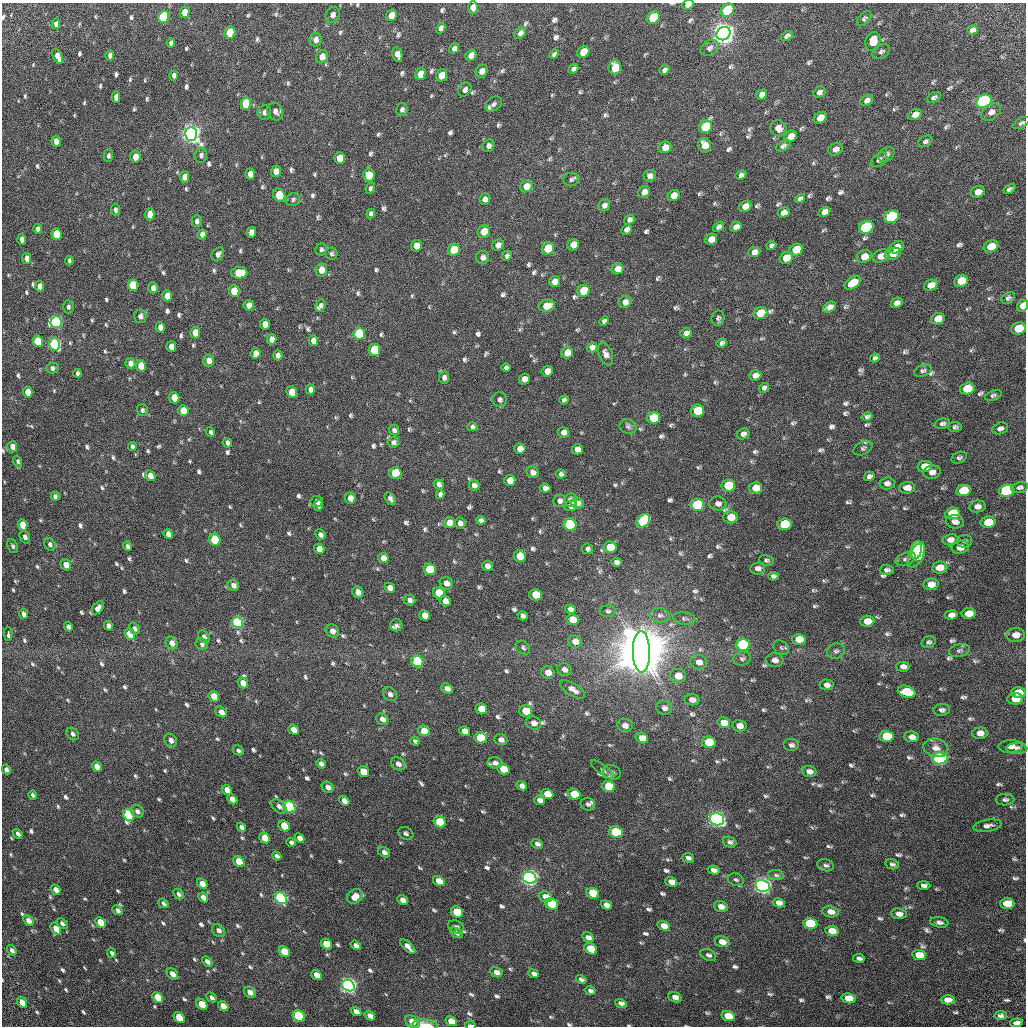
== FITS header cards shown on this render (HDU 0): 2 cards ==
NAXIS1  =                 1024 / Required FITS header
NAXIS2  =                 1024 / Required FITS header

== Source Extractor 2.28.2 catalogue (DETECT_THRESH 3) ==
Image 1024 x 1024 px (HDU 0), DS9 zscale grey, 1 PNG px = 1 image px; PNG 1028 x 1028 px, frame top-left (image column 1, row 1024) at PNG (2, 3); each listed source drawn as its Kron ellipse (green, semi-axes under 4 px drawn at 4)
Background 32.7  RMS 2.9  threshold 8.68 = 3 sigma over >= 5 px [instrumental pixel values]
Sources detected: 833; of the 833, the 500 brightest by FLUX_AUTO listed and drawn (333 fainter detections omitted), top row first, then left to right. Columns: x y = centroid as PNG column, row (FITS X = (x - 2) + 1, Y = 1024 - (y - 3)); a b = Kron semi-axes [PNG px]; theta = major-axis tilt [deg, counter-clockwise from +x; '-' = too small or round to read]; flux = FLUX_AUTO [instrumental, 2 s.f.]
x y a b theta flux
688 5 6 4 18 6.9e+02
473 8 6 5 - 9.1e+02
727 10 7 6 - 1.7e+04
185 12 6 5 - 2.3e+03
333 15 8 6 64 9.6e+02
391 15 6 5 - 2.5e+03
163 17 6 5 - 1.6e+04
653 18 7 6 - 8.6e+03
864 19 9 5 47 4.7e+02
56 24 5 4 - 7.1e+02
441 28 5 4 - 7.1e+02
973 30 5 4 - 6.3e+02
230 33 6 5 - 7.5e+03
520 33 6 5 - 7.2e+02
723 34 7 6 - 3.0e+05
787 36 6 4 26 6.0e+02
315 40 7 6 - 1.1e+03
873 41 9 7 72 3.3e+03
171 43 4 4 - 4.5e+02
454 48 5 4 - 6.8e+02
709 48 10 7 36 7.3e+02
881 51 9 6 31 5.6e+02
583 52 6 5 - 3.6e+03
397 54 7 5 -79 1.3e+03
554 54 5 4 - 4.8e+02
110 55 5 4 - 8.7e+02
471 55 6 5 - 1.6e+03
58 56 8 4 -65 1.4e+03
322 57 7 5 61 1.3e+03
615 67 7 6 - 5.5e+03
573 69 5 4 - 5.9e+02
664 70 5 4 - 5.9e+02
482 71 7 5 53 1.0e+03
420 74 6 5 - 2.4e+03
174 75 5 4 - 6.7e+02
442 75 6 5 - 3.7e+03
465 90 8 6 54 7.4e+02
819 92 6 5 - 6.3e+02
762 95 6 4 36 9.5e+02
116 97 5 4 - 1.0e+03
934 97 7 4 27 4.9e+02
867 100 7 5 33 7.8e+02
984 101 8 6 27 5.6e+04
246 104 6 5 - 1.1e+04
493 104 9 6 42 7.2e+02
402 109 6 5 - 6.0e+02
264 112 7 7 - 8.0e+02
275 112 9 7 -65 1.0e+03
991 112 11 7 36 1.2e+03
915 114 7 5 31 1.1e+03
820 118 7 5 35 2.4e+03
1021 123 9 4 30 4.9e+02
705 127 7 6 - 1.2e+04
778 128 8 7 - 1.3e+03
191 134 7 6 - 2.1e+05
791 136 6 5 - 1.7e+03
56 141 5 4 - 1.4e+03
925 141 7 5 29 4.8e+02
705 145 7 6 - 1.9e+03
488 146 6 5 - 6.8e+02
783 146 7 4 29 4.8e+02
665 147 6 5 - 1.4e+03
835 149 7 6 - 1.0e+03
886 154 9 6 38 7.3e+02
201 155 8 6 81 5.7e+02
108 156 6 4 88 5.1e+02
135 157 6 5 - 1.5e+03
339 158 6 5 - 2.7e+03
879 160 9 6 36 6.4e+02
276 171 5 5 - 1.4e+03
250 174 5 5 - 1.6e+03
369 175 6 5 - 4.0e+03
741 175 5 4 - 6.2e+02
650 176 6 6 - 8.4e+02
184 177 5 4 - 1.5e+03
571 180 8 6 8 5.3e+02
526 186 6 5 - 2.1e+03
370 188 6 4 63 4.5e+02
1009 189 6 3 31 4.8e+02
644 192 6 5 - 1.1e+03
978 192 7 5 24 1.4e+03
279 195 7 6 - 7.4e+03
674 195 6 5 - 2.1e+03
800 198 5 4 - 4.7e+02
293 199 7 6 - 5.0e+02
485 199 6 5 - 8.9e+02
604 205 6 5 - 6.8e+02
745 206 6 5 - 1.6e+03
115 210 6 4 -85 5.3e+02
784 212 6 5 - 1.1e+03
824 212 6 4 29 9.6e+02
371 213 5 4 - 5.3e+02
150 214 6 4 -90 1.7e+03
891 217 7 6 - 2.7e+04
629 220 6 4 41 6.7e+02
197 221 6 5 - 6.1e+02
719 227 6 4 37 6.3e+02
736 227 6 4 25 8.8e+02
866 227 7 6 - 2.9e+04
38 229 5 4 - 6.9e+02
627 230 5 4 - 7.0e+02
251 232 5 4 - 1.1e+03
484 232 7 6 - 2.6e+03
56 234 6 5 - 4.9e+03
202 235 5 4 - 9.1e+02
22 239 5 4 - 6.1e+02
711 239 6 5 - 1.9e+03
498 245 6 5 - 1.1e+03
573 245 6 5 - 1.9e+03
771 245 5 4 - 4.5e+02
416 246 6 5 - 1.9e+03
991 246 7 5 22 3.0e+03
896 247 7 5 27 2.3e+03
321 249 6 5 - 4.7e+02
548 249 6 6 - 8.8e+03
454 250 6 6 - 5.0e+03
796 250 7 5 24 4.8e+03
754 252 6 5 - 1.0e+03
218 254 7 5 52 7.4e+02
331 254 6 6 - 4.5e+02
893 254 8 5 22 1.2e+03
507 256 6 4 47 4.9e+02
881 256 9 6 22 1.6e+03
483 257 7 6 - 8.2e+02
864 257 7 6 - 1.9e+03
786 258 7 5 31 2.7e+03
27 259 5 4 - 1.2e+03
69 261 4 3 - 4.6e+02
617 269 6 5 - 1.7e+03
321 270 7 6 - 2.0e+03
239 273 8 6 2 4.7e+03
555 281 6 5 - 1.5e+03
961 281 7 5 24 3.0e+03
853 283 9 5 35 3.6e+03
133 285 6 5 - 1.1e+04
931 285 7 5 22 1.7e+03
39 286 5 4 - 1.0e+03
153 288 5 4 - 8.5e+02
234 291 6 5 - 5.3e+03
583 291 6 6 - 5.5e+03
167 296 5 5 - 2.1e+03
1008 298 7 5 33 5.4e+02
625 302 6 6 - 1.0e+03
897 303 6 4 28 8.6e+02
249 305 5 5 - 1.4e+03
320 305 6 5 - 5.5e+02
547 306 8 6 15 2.7e+03
1023 306 6 5 - 2.1e+03
68 307 6 5 - 5.3e+02
829 307 7 5 30 1.1e+03
761 313 7 6 - 4.8e+03
140 316 7 6 - 7.1e+02
718 318 7 6 - 4.7e+02
938 319 7 5 20 2.7e+03
604 321 5 4 - 4.9e+02
56 322 6 5 - 4.3e+04
265 324 5 5 - 1.9e+03
160 327 5 4 - 1.3e+03
1019 328 7 5 18 5.7e+03
195 333 6 5 - 2.5e+03
359 333 6 5 - 1.7e+04
686 333 6 4 14 7.6e+02
272 339 5 5 - 1.3e+03
313 340 5 5 - 1.2e+03
38 341 6 5 - 5.5e+03
722 343 5 4 - 4.9e+02
55 344 6 5 - 3.5e+04
171 347 5 5 - 1.7e+03
592 347 5 5 - 7.5e+02
374 350 6 6 - 1.0e+04
256 353 5 5 - 1.2e+03
567 353 6 5 - 2.5e+03
605 354 12 6 -69 9.4e+02
278 355 5 4 - 8.9e+02
875 358 5 4 - 4.7e+02
209 361 6 5 - 1.2e+03
130 363 5 5 - 1.1e+03
141 366 6 5 - 3.1e+03
506 367 5 4 - 4.8e+02
52 368 6 5 - 5.6e+02
547 371 6 5 - 1.7e+03
923 371 9 5 22 5.0e+02
77 373 4 3 - 4.7e+02
755 375 6 5 - 1.2e+03
444 377 6 5 - 7.1e+02
524 379 6 5 - 1.4e+03
764 388 5 4 - 5.9e+02
310 389 5 4 - 7.5e+02
967 389 7 6 - 5.4e+03
28 392 5 4 - 2.6e+03
292 392 6 5 - 2.7e+03
993 395 9 5 21 4.6e+02
174 398 5 5 - 3.5e+03
500 400 7 7 - 6.4e+02
564 400 4 4 - 4.7e+02
142 410 6 5 - 4.8e+02
183 411 5 5 - 3.6e+03
697 411 7 6 - 6.3e+03
867 417 6 4 13 4.7e+02
653 418 6 6 - 8.4e+03
942 424 8 5 13 5.4e+02
628 426 9 7 -23 5.0e+02
472 427 5 4 - 4.9e+02
955 427 7 5 -1 4.9e+02
1000 428 8 5 15 7.5e+02
394 430 5 5 - 5.4e+02
210 432 5 4 - 4.5e+02
564 432 5 5 - 1.1e+03
743 434 7 5 25 7.0e+02
393 442 6 5 - 6.2e+02
227 443 5 4 - 5.8e+02
12 447 5 5 - 1.3e+03
132 447 4 4 - 4.8e+02
863 448 10 6 26 5.3e+02
520 449 5 5 - 1.6e+03
577 449 5 5 - 1.5e+03
959 458 8 5 23 5.3e+02
18 461 6 4 -74 4.6e+02
925 466 7 5 11 2.6e+03
533 472 6 5 - 8.3e+02
932 472 8 6 8 9.4e+02
395 473 6 6 - 1.2e+04
561 474 5 4 - 4.6e+02
150 476 5 5 - 1.5e+03
869 476 5 4 - 6.3e+02
510 480 5 5 - 2.0e+03
887 483 7 6 - 8.9e+02
439 484 5 4 - 7.7e+02
474 485 5 5 - 7.7e+02
728 485 7 6 - 8.5e+03
1020 487 8 5 13 6.1e+02
545 488 5 4 - 7.9e+02
755 488 6 6 - 2.2e+03
907 488 8 5 4 1.4e+03
963 490 7 5 11 6.9e+03
1007 491 8 6 10 3.1e+04
440 494 5 4 - 6.7e+02
55 496 4 4 - 5.1e+02
350 498 5 5 - 1.4e+03
390 498 7 5 -60 6.8e+02
570 500 6 6 - 1.1e+03
560 501 6 6 - 6.5e+02
317 502 6 5 - 7.8e+02
577 503 6 5 - 7.3e+02
718 503 8 7 - 9.0e+02
318 505 5 4 - 8.5e+02
697 505 7 6 - 1.8e+04
571 506 6 5 - 1.3e+03
977 506 8 6 11 1.1e+03
952 513 7 6 - 8.7e+03
731 517 7 6 - 2.9e+03
481 520 4 4 - 5.6e+02
643 521 8 6 39 1.7e+04
955 522 9 6 -5 8.8e+02
988 522 7 5 12 4.5e+03
449 523 6 5 - 2.5e+03
460 523 5 5 - 8.7e+02
570 524 6 6 - 1.7e+04
784 524 7 6 - 1.3e+04
22 525 5 4 - 3.2e+03
168 534 5 4 - 9.4e+02
320 535 5 4 - 6.5e+02
25 537 6 5 - 7.5e+02
215 540 6 5 - 1.1e+04
950 540 7 5 11 1.2e+03
965 541 7 6 - 4.6e+02
50 544 6 5 - 6.3e+02
13 546 7 5 -65 4.6e+02
127 546 4 4 - 5.6e+02
610 547 6 5 - 6.4e+03
960 547 8 6 9 1.6e+03
319 549 5 5 - 1.5e+03
587 549 5 5 - 5.2e+02
916 550 9 5 82 1.1e+04
916 555 13 7 62 1.8e+04
520 556 6 5 - 2.9e+03
383 558 5 5 - 1.4e+03
906 559 10 6 20 7.4e+02
766 560 7 5 -14 4.6e+02
616 562 5 4 - 7.3e+02
66 565 6 5 - 1.5e+03
487 566 5 5 - 9.2e+02
758 568 7 6 - 8.9e+02
940 568 8 6 7 2.1e+03
430 569 6 5 - 1.3e+04
887 570 7 5 -2 5.6e+02
773 576 5 4 - 5.4e+02
446 583 7 6 - 1.2e+03
931 584 8 5 7 2.2e+03
233 585 6 5 - 8.4e+02
390 588 5 5 - 1.3e+03
358 592 6 5 - 1.1e+03
439 593 6 5 - 6.2e+03
536 595 6 5 - 5.6e+03
409 600 6 5 - 7.4e+02
445 601 5 5 - 1.3e+03
98 608 7 5 47 9.0e+02
570 609 5 4 - 7.7e+02
608 611 8 6 3 4.9e+02
969 613 7 5 6 2.9e+03
24 614 5 4 - 7.1e+02
425 615 5 5 - 2.0e+03
660 615 9 7 -4 7.4e+02
951 615 6 4 8 9.8e+02
523 616 5 4 - 7.2e+02
684 619 11 6 -5 5.1e+02
573 620 6 5 - 3.3e+03
867 621 7 5 4 2.3e+03
238 622 6 5 - 3.7e+04
396 625 6 6 - 6.1e+02
108 626 5 4 - 8.0e+02
68 627 5 4 - 6.9e+02
134 628 6 4 -58 5.7e+02
332 631 7 6 - 1.0e+03
8 634 7 3 -88 1.1e+03
130 634 6 5 - 3.4e+03
1016 635 9 7 5 2.1e+03
204 637 7 5 -49 6.5e+02
799 639 6 5 - 3.4e+03
575 642 7 6 - 1.5e+03
928 642 7 5 18 5.0e+02
172 643 6 6 - 1.2e+03
202 644 6 5 - 4.6e+02
743 645 7 6 - 1.7e+04
523 648 8 6 -41 5.2e+02
781 648 8 6 -41 4.9e+02
959 650 10 6 12 6.0e+02
836 651 9 7 20 6.5e+02
641 652 21 8 -89 4.1e+06
742 659 8 7 - 6.0e+02
775 660 8 7 - 1.0e+03
417 661 6 5 - 2.4e+04
699 662 8 7 - 1.6e+03
903 667 6 5 - 9.6e+02
564 670 7 6 - 8.5e+02
548 673 7 6 - 1.9e+03
678 676 8 7 - 2.8e+03
243 683 6 5 - 1.6e+03
827 685 7 5 -5 1.0e+03
447 688 6 5 - 1.1e+03
573 689 14 6 -32 1.4e+03
906 692 9 6 -16 7.1e+03
1018 692 7 5 2 2.8e+03
390 694 7 6 - 7.0e+02
214 696 6 5 - 3.1e+03
1015 699 8 5 5 3.0e+03
692 700 7 5 -4 1.3e+03
664 708 8 6 -9 7.6e+02
481 709 6 5 - 3.6e+03
942 710 8 6 6 6.8e+02
526 711 6 5 - 3.6e+03
221 712 6 4 -38 1.1e+03
382 719 6 5 - 1.0e+03
534 723 8 6 -20 1.2e+03
724 723 6 5 - 2.3e+03
625 725 8 6 -13 1.1e+03
739 726 7 5 -13 1.6e+03
293 730 5 4 - 1.7e+03
424 731 6 5 - 2.5e+03
464 731 6 4 -33 1.6e+03
980 733 8 5 3 1.5e+03
73 734 7 5 -48 5.7e+02
887 736 7 5 -2 8.6e+03
912 737 7 5 -6 1.1e+03
480 738 6 5 - 9.1e+03
642 738 6 5 - 2.1e+03
171 740 7 5 -54 1.1e+03
501 740 6 5 - 9.6e+02
415 741 4 4 - 4.5e+02
709 742 7 5 -11 6.7e+03
791 745 8 6 0 6.4e+02
1010 746 12 6 3 1.4e+03
936 748 12 9 -15 1.5e+03
1017 749 10 5 -1 8.2e+02
238 750 6 4 -29 5.0e+02
940 758 7 6 - 6.5e+04
495 763 7 5 -2 8.1e+02
321 764 5 4 - 8.0e+02
398 764 7 6 - 8.5e+02
97 767 5 4 - 1.9e+03
6 769 5 4 - 6.1e+02
503 769 6 5 - 3.3e+03
603 770 14 5 -37 6.3e+02
809 771 7 5 -7 1.1e+03
363 772 6 5 - 3.5e+03
612 772 9 7 -17 6.6e+02
522 786 5 4 - 8.2e+02
609 786 6 5 - 8.0e+03
328 787 6 5 - 8.9e+02
227 790 6 4 -44 1.6e+03
547 794 6 5 - 3.1e+03
574 794 6 5 - 5.4e+03
33 795 4 3 - 4.8e+02
232 799 5 4 - 1.4e+03
540 800 5 4 - 9.3e+02
1005 800 9 5 2 5.5e+02
344 801 5 4 - 1.0e+03
588 804 7 6 - 4.9e+02
279 806 9 5 -45 7.3e+02
290 807 6 5 - 4.2e+04
137 811 7 6 - 6.6e+02
129 815 6 5 - 2.1e+04
717 819 7 6 - 1.5e+05
440 822 6 5 - 8.7e+03
284 826 6 5 - 5.6e+03
987 826 14 6 9 1.0e+03
241 827 5 4 - 6.9e+02
616 832 7 5 -19 1.8e+04
406 833 8 6 -30 5.3e+02
18 834 5 3 - 6.6e+02
265 838 6 5 - 3.0e+03
299 838 5 4 - 1.1e+03
291 842 5 4 - 5.6e+02
730 842 7 5 -23 5.7e+02
537 844 6 4 -24 6.1e+02
384 852 6 5 - 8.1e+02
277 856 5 3 - 4.9e+02
688 858 6 4 -16 6.2e+02
239 861 6 5 - 4.2e+03
892 864 7 5 -12 5.1e+02
826 865 8 6 -12 5.5e+02
713 870 6 4 -15 8.4e+02
776 875 8 5 -8 4.5e+02
529 878 7 6 - 1.6e+05
736 880 8 6 -22 4.7e+02
439 881 6 4 -33 2.4e+03
671 882 6 4 -17 1.6e+03
202 884 6 4 -41 1.8e+03
924 885 6 4 -2 6.4e+02
763 886 7 6 - 1.6e+05
56 890 5 4 - 1.2e+03
593 893 6 5 - 9.8e+03
178 894 6 4 -48 4.8e+02
355 896 8 7 - 2.2e+03
203 897 5 4 - 1.0e+03
546 897 7 5 -22 2.2e+03
281 898 6 5 - 5.7e+04
403 900 6 4 -30 1.2e+03
163 903 5 3 - 5.1e+02
779 903 6 4 -11 1.2e+03
552 904 7 5 -27 1.1e+04
1007 904 7 5 -2 3.5e+03
606 905 6 4 -19 8.8e+02
721 906 7 5 -18 1.2e+03
117 910 5 4 - 5.7e+02
457 912 6 5 - 7.7e+03
831 912 8 5 -9 1.3e+03
899 914 8 5 -7 1.1e+03
28 920 6 4 -49 1.3e+03
100 922 6 4 -45 4.6e+03
939 922 9 5 -9 6.9e+02
62 923 6 4 -42 6.5e+02
810 924 7 5 -12 2.0e+04
664 926 6 4 -18 1.6e+03
456 927 8 6 -26 6.1e+02
56 929 6 4 -53 2.3e+03
218 930 7 5 -42 8.3e+02
832 931 6 5 - 2.9e+03
456 933 7 4 -31 5.7e+02
588 937 6 4 -28 8.3e+02
722 942 7 5 -13 1.6e+03
326 944 6 5 - 5.4e+03
356 945 5 4 - 8.0e+02
408 947 9 4 -45 1.1e+03
591 949 7 5 -31 5.0e+03
12 950 6 4 -55 6.0e+02
284 952 6 5 - 4.6e+03
112 953 5 4 - 4.5e+02
708 955 8 5 -23 5.7e+02
919 955 7 5 -8 3.7e+03
859 958 6 3 -8 5.2e+02
207 961 6 4 -43 9.6e+02
496 972 6 4 -27 1.1e+03
172 974 6 5 - 1.5e+03
534 974 5 4 - 7.2e+02
317 975 6 4 -39 1.6e+03
581 979 5 3 - 4.9e+02
348 986 6 5 - 1.2e+05
590 990 6 4 -11 4.9e+02
250 992 6 5 - 1.3e+03
158 997 6 4 -46 4.0e+03
211 997 6 4 -40 6.0e+02
675 997 7 5 -22 1.2e+03
849 998 7 5 -11 3.6e+03
948 1000 7 4 -3 1.5e+03
22 1003 6 4 -54 2.3e+03
621 1003 6 4 -19 7.2e+02
202 1004 6 4 -43 5.2e+03
223 1006 6 4 -43 2.4e+03
356 1012 5 4 - 9.5e+02
1001 1015 6 4 7 6.4e+02
299 1016 6 5 - 2.1e+04
370 1016 5 4 - 9.7e+02
728 1016 7 5 -18 5.0e+03
179 1018 6 5 - 6.7e+03
451 1021 6 4 -30 2.5e+03
412 1022 7 5 -38 1.7e+03
1017 1023 6 4 3 1.1e+03
425 1025 12 5 -5 2.3e+03
470 1025 5 2 - 9.0e+02
At the frame edge (FLAGS 8, measured only in part): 4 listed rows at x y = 688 5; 1023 306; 425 1025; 470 1025
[333 fainter detections neither listed nor drawn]

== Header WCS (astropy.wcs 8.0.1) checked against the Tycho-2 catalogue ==
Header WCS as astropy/WCSLIB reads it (CRVAL/CRPIX/CD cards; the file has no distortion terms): RA---TAN/DEC--TAN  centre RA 17:04:39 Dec +12:47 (256.16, +12.79 deg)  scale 3.57 arcsec/px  FOV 60.9' x 60.9'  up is -32 deg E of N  parity flipped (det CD > 0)
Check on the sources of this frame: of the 60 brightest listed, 49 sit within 5.4 arcsec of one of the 94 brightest Tycho-2 stars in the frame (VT <= 12.78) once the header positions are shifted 1.09 arcsec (1.04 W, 0.31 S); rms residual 1.79 arcsec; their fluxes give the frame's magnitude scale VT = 21.65 - 2.5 log10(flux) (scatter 0.13 mag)
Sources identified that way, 53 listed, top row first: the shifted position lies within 5.4 arcsec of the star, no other Tycho-2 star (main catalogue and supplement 1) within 10.8 arcsec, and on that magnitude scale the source's flux lands within +1.5 / -3 mag of the star's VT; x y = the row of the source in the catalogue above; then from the Tycho-2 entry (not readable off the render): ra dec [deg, ICRS J2000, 3 dp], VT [Tycho-2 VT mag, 2 dp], TYC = Tycho-2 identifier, HIP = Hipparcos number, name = IAU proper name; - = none
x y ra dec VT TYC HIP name
727 10 256.075 +13.327 11.03 988-1435-1 - -
163 17 255.591 +13.026 11.11 984-562-1 - -
653 18 256.015 +13.282 12.12 988-539-1 - -
230 33 255.657 +13.048 11.70 984-1492-1 - -
723 34 256.084 +13.305 8.82 988-1312-1 - -
615 67 256.009 +13.220 12.04 988-1786-1 - -
984 101 256.346 +13.384 9.77 988-444-1 - -
246 104 255.709 +12.996 11.63 984-1555-1 - -
705 127 256.119 +13.217 11.48 988-1519-1 - -
191 134 255.678 +12.942 8.40 984-851-1 83399 -
891 217 256.328 +13.238 10.54 988-1880-1 - -
866 227 256.312 +13.216 10.57 988-1445-1 - -
548 249 256.048 +13.032 11.77 984-186-1 - -
133 285 255.709 +12.784 12.11 984-152-1 - -
56 322 255.663 +12.713 10.50 984-217-1 - -
1019 328 256.498 +13.211 12.26 988-1248-1 - -
359 333 255.930 +12.862 11.30 984-1963-1 - -
55 344 255.673 +12.694 10.39 984-1057-1 - -
374 350 255.952 +12.856 11.81 984-1155-1 - -
967 389 256.485 +13.133 12.40 988-1644-1 - -
395 473 256.036 +12.763 11.44 984-680-1 - -
728 485 256.331 +12.927 11.94 984-1956-1 - -
963 490 256.536 +13.045 11.99 984-750-1 - -
1007 491 256.574 +13.067 10.37 984-29-1 - -
697 505 256.314 +12.894 11.03 984-123-1 - -
570 524 256.214 +12.811 11.08 984-976-1 - -
784 524 256.400 +12.924 11.59 984-276-1 - -
215 540 255.916 +12.613 11.31 984-548-1 - -
610 547 256.261 +12.813 12.20 984-608-1 - -
916 550 256.528 +12.971 11.85 984-1247-1 - -
916 555 256.530 +12.966 11.63 984-140-1 - -
536 595 256.223 +12.734 12.03 984-2023-1 - -
743 645 256.428 +12.800 10.61 984-81-1 - -
641 652 256.345 +12.741 4.89 984-2436-1 83613 -
417 661 256.156 +12.617 10.57 984-293-1 - -
906 692 256.594 +12.846 11.79 984-15-1 - -
887 736 256.601 +12.798 12.25 985-1701-1 - -
480 738 256.251 +12.585 11.91 984-502-1 - -
940 758 256.660 +12.807 9.63 985-579-1 - -
290 807 256.123 +12.427 10.31 984-389-1 - -
129 815 255.989 +12.337 10.91 984-1004-1 - -
717 819 256.499 +12.639 8.54 984-2205-1 83663 -
440 822 256.261 +12.493 11.66 984-580-1 - -
616 832 256.419 +12.576 10.78 984-452-1 - -
529 878 256.368 +12.492 8.44 984-801-1 83627 -
763 886 256.575 +12.607 8.60 984-25-1 83691 -
593 893 256.431 +12.512 11.54 984-2145-1 - -
281 898 256.165 +12.346 9.76 984-1670-1 - -
552 904 256.401 +12.482 11.44 984-280-1 - -
457 912 256.324 +12.426 11.80 984-2157-1 - -
810 924 256.635 +12.600 11.03 985-1537-1 - -
348 986 256.270 +12.308 9.11 984-2229-1 - -
299 1016 256.243 +12.256 10.81 984-617-1 - -